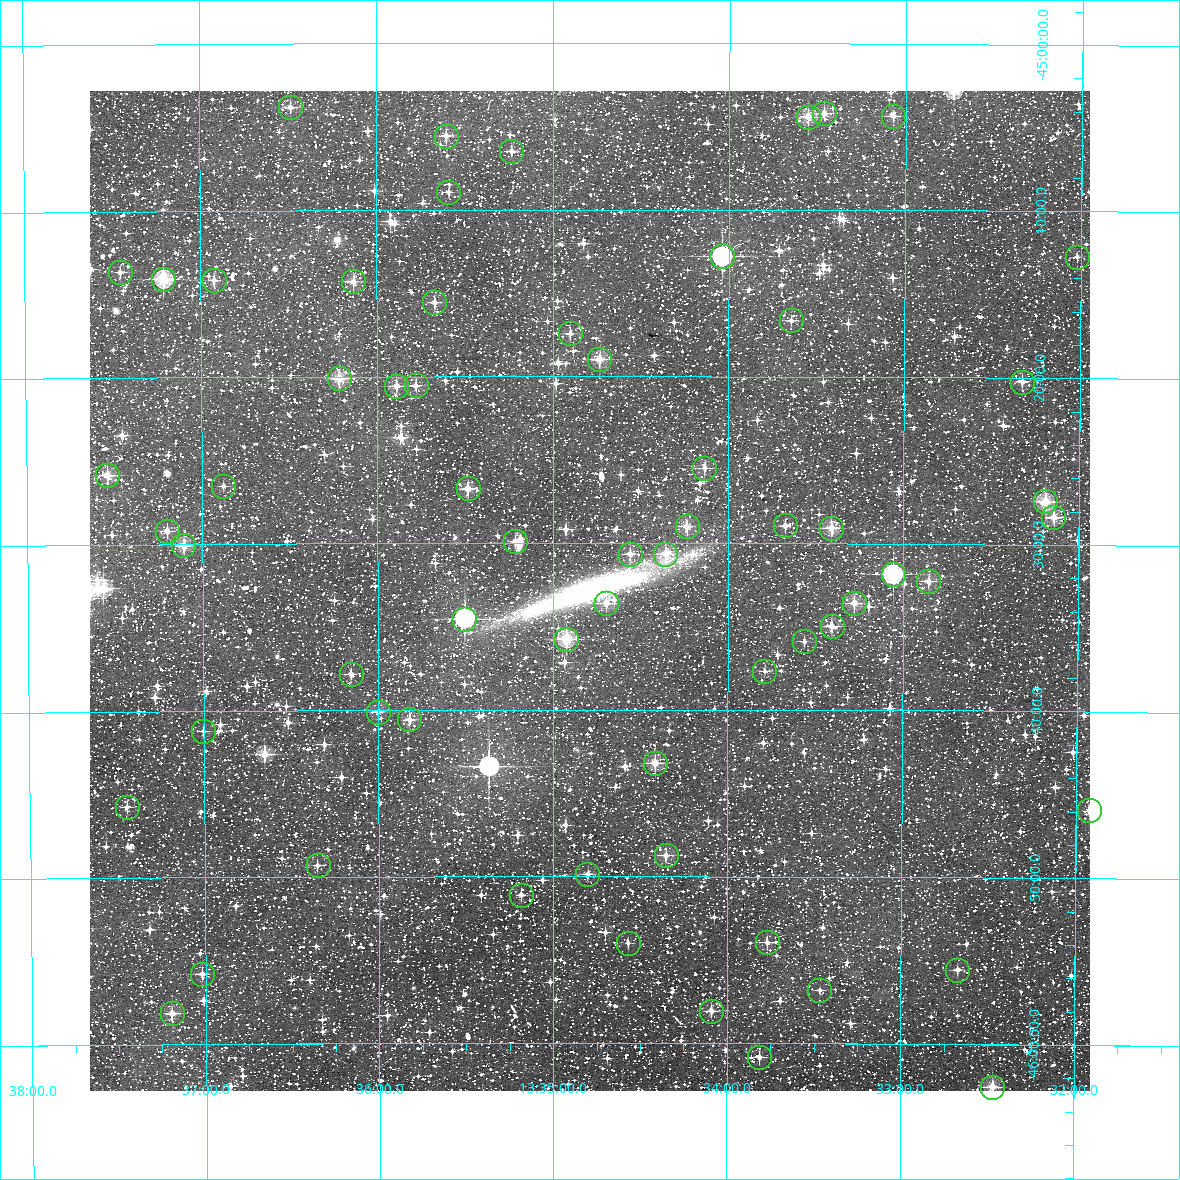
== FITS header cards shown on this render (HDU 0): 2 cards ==
NAXIS1  =                 1000 / Width of image
NAXIS2  =                 1000 / Height of image

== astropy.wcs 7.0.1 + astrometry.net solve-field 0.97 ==
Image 1000 x 1000 px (HDU 0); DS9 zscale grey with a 90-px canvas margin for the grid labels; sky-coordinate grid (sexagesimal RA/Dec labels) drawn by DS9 from the SOLVED WCS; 64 Tycho-2 reference stars matched to detected sources circled (green)
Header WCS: RA---TAN/DEC--TAN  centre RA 13:34:47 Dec -45:33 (203.70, -45.55 deg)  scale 3.6 arcsec/px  FOV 60.0' x 60.0'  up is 0 deg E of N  parity normal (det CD < 0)
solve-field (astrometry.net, Tycho-2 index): VERIFIED the header's WCS against the Tycho-2 star catalogue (verified at 2 index scales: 32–64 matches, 0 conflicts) and refined it, rather than solving blind
Solved WCS: RA---TAN-SIP/DEC--TAN-SIP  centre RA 13:34:47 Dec -45:33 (203.70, -45.55 deg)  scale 3.6 arcsec/px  FOV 60.0' x 60.0'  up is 0 deg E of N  parity normal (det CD < 0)
The solver's refit moves the header's centre by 1.4 arcsec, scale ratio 1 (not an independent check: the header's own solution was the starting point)
Tycho-2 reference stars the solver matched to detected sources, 64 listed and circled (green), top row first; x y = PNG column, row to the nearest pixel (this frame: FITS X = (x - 90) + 1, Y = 1000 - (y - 91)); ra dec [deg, ICRS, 3 dp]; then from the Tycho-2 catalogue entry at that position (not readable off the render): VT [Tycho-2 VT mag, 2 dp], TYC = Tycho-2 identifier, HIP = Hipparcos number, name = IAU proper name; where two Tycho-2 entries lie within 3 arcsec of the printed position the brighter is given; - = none
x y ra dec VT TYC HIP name
290 107 204.122 -45.064 11.53 8261-1295-1 - -
824 113 203.366 -45.070 11.16 8261-1743-1 - -
893 116 203.268 -45.072 11.27 8261-2004-1 - -
808 117 203.388 -45.073 10.20 8261-2457-1 - -
446 136 203.901 -45.092 10.87 8261-727-1 - -
511 151 203.808 -45.108 11.83 8261-479-1 - -
448 192 203.898 -45.149 11.87 8261-1609-1 - -
722 256 203.510 -45.213 9.21 8261-993-1 - -
1077 257 203.006 -45.212 12.10 8261-2088-1 - -
120 272 204.364 -45.227 11.94 8261-1605-1 - -
163 279 204.303 -45.234 9.09 8261-341-1 - -
214 280 204.231 -45.236 11.90 8261-525-1 - -
353 281 204.033 -45.238 10.74 8261-593-1 - -
434 302 203.918 -45.259 11.35 8261-705-1 - -
791 320 203.411 -45.277 11.61 8261-785-1 - -
570 333 203.726 -45.290 11.98 8261-289-1 - -
599 359 203.684 -45.316 10.36 8261-2260-1 - -
339 378 204.054 -45.335 10.16 8261-1207-1 - -
1022 382 203.082 -45.337 11.15 8261-583-1 - -
416 385 203.945 -45.342 11.38 8261-1449-1 - -
396 386 203.973 -45.342 11.18 8261-1621-1 - -
704 468 203.534 -45.425 11.30 8261-317-1 - -
107 475 204.385 -45.430 10.15 8261-2060-1 - -
223 486 204.220 -45.442 11.93 8261-2035-1 - -
468 488 203.871 -45.445 10.99 8261-877-1 - -
1045 501 203.048 -45.457 10.05 8261-2388-1 - -
1053 517 203.036 -45.473 10.59 8261-443-1 - -
785 525 203.418 -45.482 11.37 8261-103-1 - -
687 526 203.559 -45.483 10.51 8261-405-1 - -
831 528 203.353 -45.485 10.65 8261-1799-1 - -
167 531 204.301 -45.487 11.00 8261-667-1 - -
515 541 203.804 -45.498 11.38 8261-2517-1 - -
183 545 204.277 -45.501 10.68 8261-1269-1 - -
630 554 203.640 -45.511 11.60 8261-745-1 - -
665 554 203.589 -45.511 10.34 8261-807-1 - -
893 574 203.264 -45.530 8.82 8261-1193-1 66105 -
928 581 203.214 -45.537 10.85 8261-1369-1 - -
606 603 203.674 -45.560 10.68 8261-1245-1 - -
854 603 203.320 -45.559 10.61 8261-1429-1 - -
464 619 203.876 -45.576 9.08 8261-1413-1 - -
832 626 203.352 -45.583 11.02 8261-1417-1 - -
566 639 203.731 -45.596 9.50 8261-1213-1 - -
804 641 203.391 -45.598 11.72 8261-393-1 - -
764 671 203.448 -45.628 11.56 8261-1363-1 - -
351 674 204.039 -45.631 11.33 8261-1083-1 - -
378 712 204.000 -45.668 11.44 8261-1577-1 - -
409 719 203.956 -45.676 10.60 8261-999-1 - -
203 731 204.251 -45.687 11.95 8261-1837-1 - -
655 763 203.604 -45.720 10.11 8261-2348-1 - -
127 807 204.361 -45.762 12.23 8261-2100-1 - -
1089 810 202.982 -45.765 11.44 8261-2115-1 - -
666 855 203.588 -45.812 11.24 8261-1525-1 - -
318 865 204.088 -45.822 11.75 8261-2425-1 - -
587 874 203.701 -45.831 11.37 8261-2215-1 - -
521 895 203.796 -45.852 11.15 8261-1917-1 - -
767 942 203.442 -45.899 11.66 8261-2126-1 - -
628 943 203.643 -45.900 11.50 8261-2460-1 - -
957 970 203.169 -45.925 11.29 8261-1987-1 - -
202 974 204.255 -45.929 11.48 8261-2131-1 - -
819 990 203.367 -45.947 11.92 8261-2143-1 - -
711 1011 203.523 -45.968 11.27 8261-2165-1 - -
172 1013 204.299 -45.969 10.79 8261-1976-1 - -
759 1057 203.454 -46.014 11.29 8261-2219-1 - -
992 1087 203.117 -46.042 10.42 8261-2272-1 - -